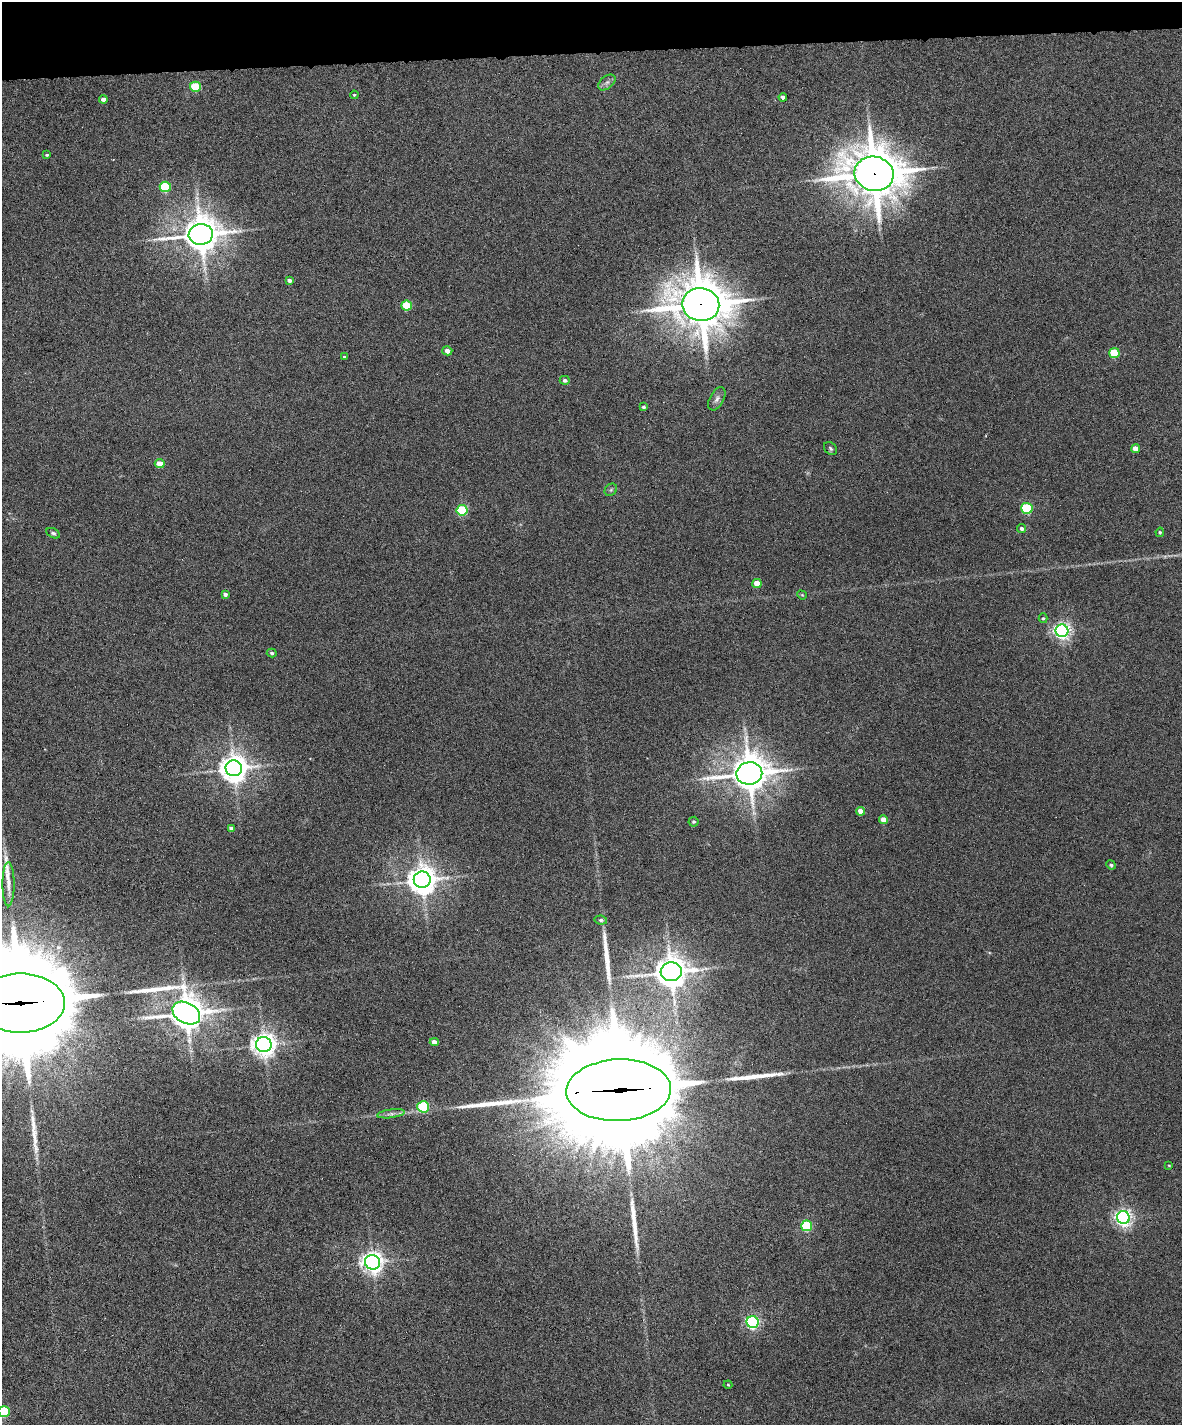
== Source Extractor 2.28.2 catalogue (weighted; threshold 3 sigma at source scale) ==
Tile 3 of 4 x 3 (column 3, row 1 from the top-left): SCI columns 2359-3538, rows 2983-4405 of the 4717 x 4648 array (HDU 1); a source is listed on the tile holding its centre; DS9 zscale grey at full resolution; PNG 1184 x 1427 px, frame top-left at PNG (2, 2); each listed source drawn as its Kron ellipse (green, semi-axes under 4 px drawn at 4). Shown black and unused: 4% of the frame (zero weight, under 6 of 12 exposures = <1% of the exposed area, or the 3 px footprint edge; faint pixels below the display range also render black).
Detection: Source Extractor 2.28.2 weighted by HDU 2 'WHT'; one run over the whole footprint, this tile lists its part. Background 0.0853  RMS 0.0036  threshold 0.0149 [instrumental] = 3 sigma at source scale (4.09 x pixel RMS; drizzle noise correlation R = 1.36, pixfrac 0.8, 0.05/0.05 arcsec/px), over >= 5 px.
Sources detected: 63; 5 long thin detections or spike segments (spike, bleed or trail) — neither listed nor drawn; the other 58 listed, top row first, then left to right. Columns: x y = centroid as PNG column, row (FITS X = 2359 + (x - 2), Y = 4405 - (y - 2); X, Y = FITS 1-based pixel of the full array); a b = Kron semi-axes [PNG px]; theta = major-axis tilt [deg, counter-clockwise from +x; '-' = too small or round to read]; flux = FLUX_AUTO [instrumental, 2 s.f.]
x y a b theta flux
607 82 10 6 40 1.3
195 87 5 5 - 14
354 95 4 3 - 0.37
783 97 4 4 - 1.1
103 99 4 4 - 1.2
47 155 4 3 - 0.48
874 174 20 17 -10 1500
165 187 6 5 - 23
201 234 12 10 9 780
289 280 4 4 - 1.1
701 305 18 16 -10 1400
407 306 5 5 - 13
447 351 5 4 - 1.9
1114 353 5 5 - 13
344 357 3 3 - 0.4
565 380 5 4 - 0.81
717 399 13 7 62 1.4
643 407 4 4 - 0.57
830 448 7 5 -47 0.63
1136 449 4 4 - 3.4
160 464 5 4 - 5
611 490 7 5 45 0.66
1027 508 5 5 - 26
462 510 5 5 - 24
1022 528 4 4 - 0.7
1160 532 5 4 - 0.43
53 533 7 4 -28 0.71
757 583 4 4 - 4.1
225 594 4 4 - 0.96
802 595 5 4 - 0.32
1043 618 5 4 - 0.46
1062 631 6 6 - 130
272 653 5 4 - 0.66
234 768 8 8 - 460
749 773 13 11 10 800
861 811 4 4 - 2.9
883 820 4 4 - 2.9
694 822 5 5 - 0.61
231 828 4 3 - 0.91
1111 865 5 4 - 0.65
422 880 8 8 - 490
8 884 22 6 -90 2.6
601 920 6 4 -9 0.61
671 972 10 9 - 600
20 1003 44 29 0 13000
186 1013 15 10 -28 780
434 1042 4 4 - 2.3
264 1044 7 7 - 310
619 1090 52 31 2 16000
423 1107 6 5 - 27
391 1114 14 4 7 1.3
1169 1165 4 2 - 0.26
1123 1218 6 6 - 130
807 1226 5 5 - 24
372 1262 7 7 - 210
753 1322 6 6 - 74
728 1385 4 4 - 0.32
4 1411 5 5 - 22
Overlapping masked pixels (flux is a lower limit): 4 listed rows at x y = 874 174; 701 305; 20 1003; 619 1090
Isophote crosses this tile's border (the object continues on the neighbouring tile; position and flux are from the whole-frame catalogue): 2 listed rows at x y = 20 1003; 4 1411